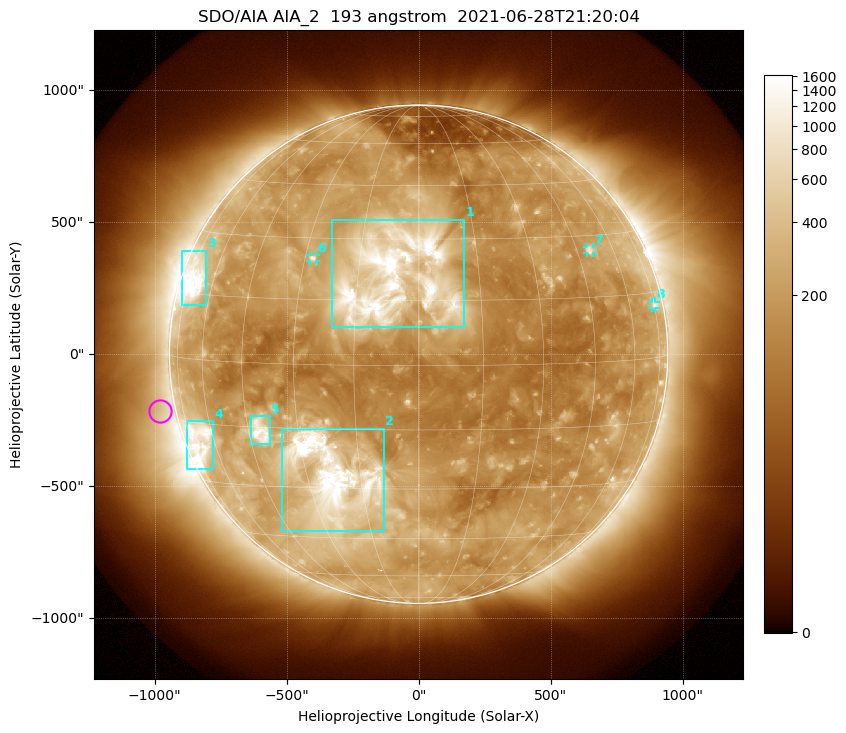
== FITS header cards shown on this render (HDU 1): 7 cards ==
TELESCOP= 'SDO/AIA '           / For AIA: SDO/AIA
INSTRUME= 'AIA_2   '           / For AIA: AIA_ATA1, AIA_ATA2, AIA_ATA3 or AIA_AT
WAVELNTH=                  193 / [angstrom] Wavelength
WAVEUNIT= 'angstrom'           / Wavelength unit: angstrom
DATE-OBS= '2021-06-28T21:20:04.843' / [ISO] Date when observation started; ISO 8
CTYPE1  = 'HPLN-TAN'           / CTYPE1: HPLN
CTYPE2  = 'HPLT-TAN'           / CTYPE2: HPLT

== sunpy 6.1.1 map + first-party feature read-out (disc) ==
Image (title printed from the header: SDO/AIA AIA_2  193 angstrom  2021-06-28T21:20:04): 1024 x 1024 px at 2.4 arcsec/px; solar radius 944 arcsec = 393 px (full disc in frame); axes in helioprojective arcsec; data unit not stated in the header (colour bar unlabelled)
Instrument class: DISC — disc imager (sunpy class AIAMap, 193 A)
Bright regions (active regions / flare kernels): reference = the median radial profile (limb darkening/brightening removed); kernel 9 px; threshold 5 sigma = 393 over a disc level ~175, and >= 1.15x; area >= 12 px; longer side >= 9 px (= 22 arcsec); searched inside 0.97 R_sun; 8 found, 8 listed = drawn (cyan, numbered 1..; 3 of them under ~33 arcsec drawn as corner ticks so the feature stays visible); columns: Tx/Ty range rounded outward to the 5 arcsec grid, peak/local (2 s.f.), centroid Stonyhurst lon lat
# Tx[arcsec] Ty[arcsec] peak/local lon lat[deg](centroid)
1 -330..175 100..510 19 -6 +20
2 -515..-130 -670..-280 18 -23 -27
3 -900..-805 185..390 11 -70 +18
4 -880..-775 -440..-255 5.9 -67 -19
5 -635..-560 -340..-235 9.3 -41 -16
6 -410..-385 350..375 4.7 -28 +25
7 635..660 385..405 4.4 +50 +26
8 885..900 175..200 3.2 +75 +12
Off-limb structures (1.02-1.3 R_sun): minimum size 162 px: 3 found; the strongest spans PA ~50..135 deg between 1.02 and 1.3 R_sun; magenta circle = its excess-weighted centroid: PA ~100 deg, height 1.06 R_sun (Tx ~-980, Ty ~-215 arcsec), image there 1.6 x the reference